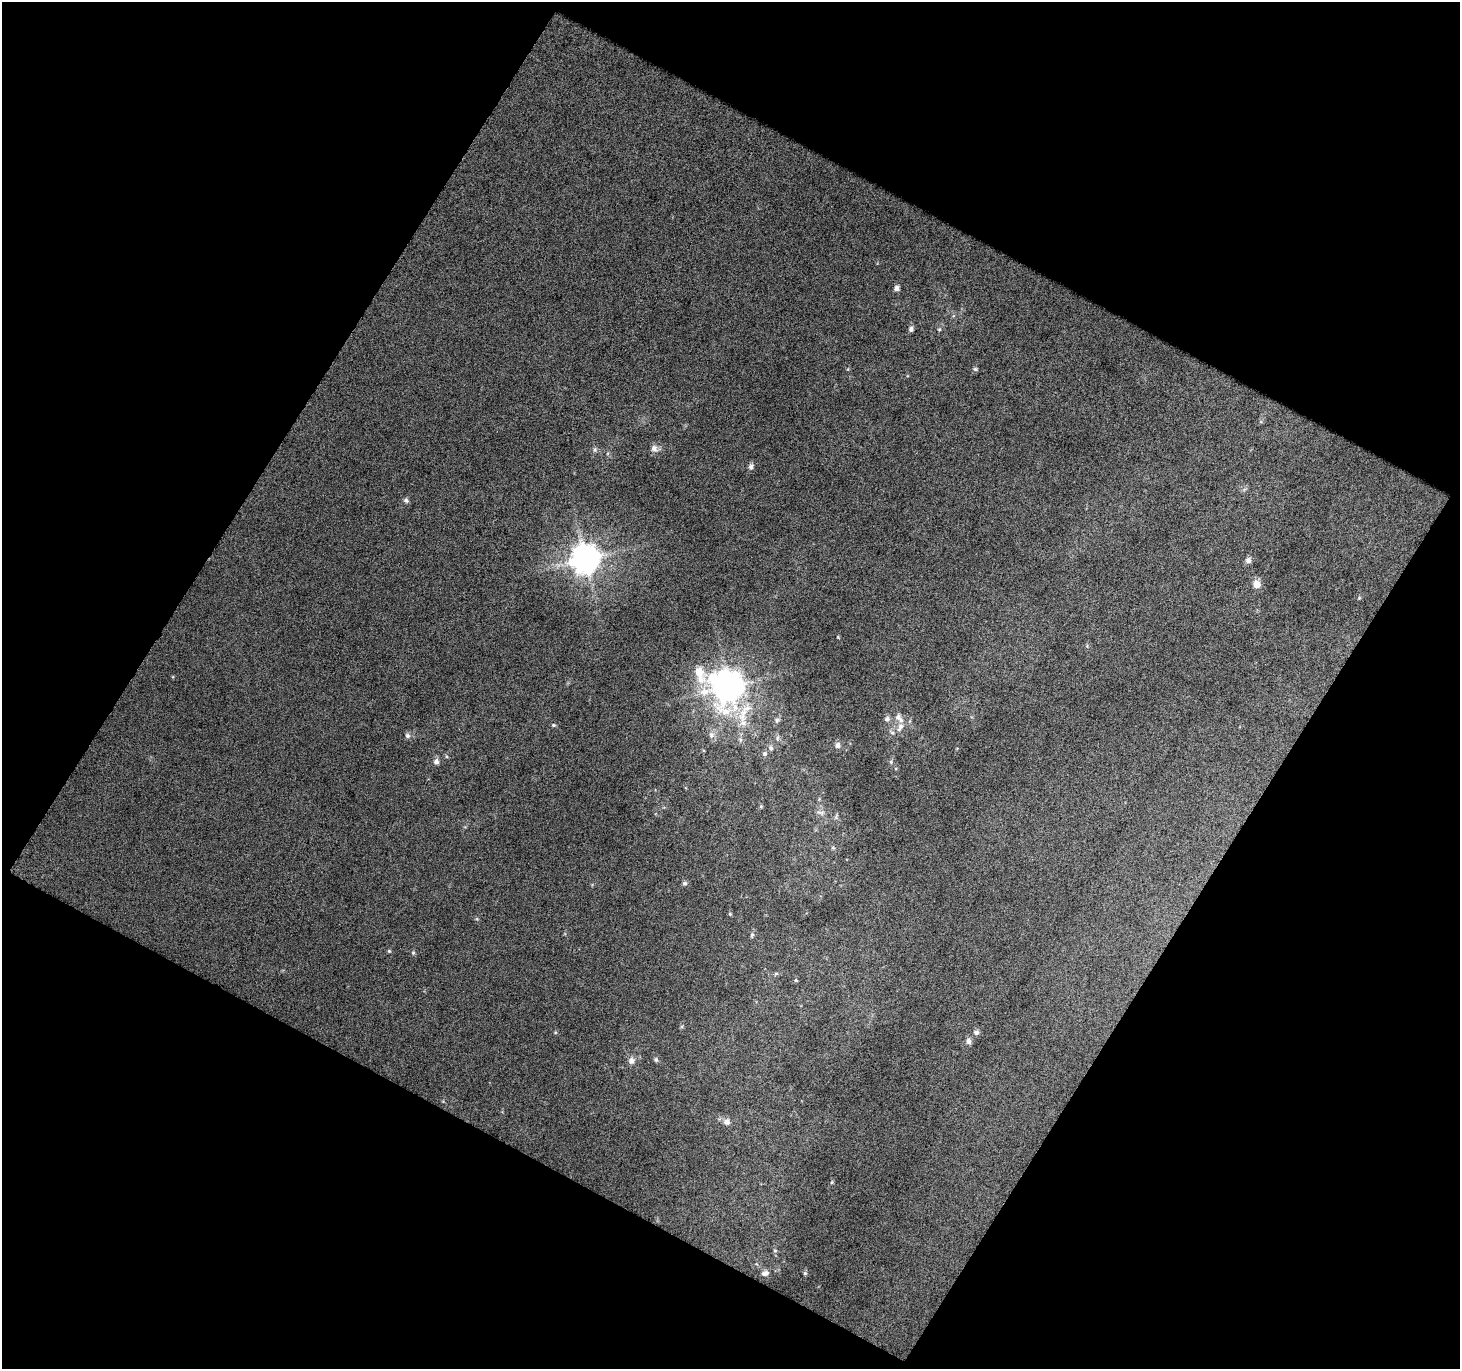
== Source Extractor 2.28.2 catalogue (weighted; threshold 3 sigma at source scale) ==
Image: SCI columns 2-1459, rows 53-1419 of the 1460 x 1478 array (HDU 1 of 3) = the unmasked area's bounding box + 8 px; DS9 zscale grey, full resolution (1 PNG px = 1 image px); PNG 1462 x 1371 px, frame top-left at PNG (2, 2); no overlay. Shown black and unused: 48% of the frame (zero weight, under 12 of 24 exposures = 2% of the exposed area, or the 3 px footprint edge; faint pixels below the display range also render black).
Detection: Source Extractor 2.28.2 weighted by HDU 2 'WHT'. Background 0.0516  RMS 0.076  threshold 0.312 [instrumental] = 3 sigma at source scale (4.09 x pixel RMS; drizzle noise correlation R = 1.36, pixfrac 0.8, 0.0396/0.0396 arcsec/px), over >= 5 px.
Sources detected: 46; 2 inside a brighter listed object's ellipse — not listed separately; the other 44 listed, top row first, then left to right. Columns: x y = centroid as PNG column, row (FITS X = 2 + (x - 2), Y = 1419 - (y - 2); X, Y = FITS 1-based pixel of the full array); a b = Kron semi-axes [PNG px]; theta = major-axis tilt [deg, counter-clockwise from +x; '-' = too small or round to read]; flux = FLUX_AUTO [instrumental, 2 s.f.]
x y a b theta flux
896 288 6 5 - 27
911 329 6 6 - 19
939 329 5 3 - 7.1
975 369 5 5 - 12
654 448 10 8 -50 36
595 450 7 5 84 14
751 467 8 6 72 22
406 500 7 6 - 17
585 559 9 9 - 11000
1248 560 8 7 - 25
1257 584 10 9 - 56
1359 598 5 4 - 7.6
729 686 14 11 -25 10000
898 717 9 8 - 31
887 719 7 6 - 22
777 720 9 6 71 19
553 725 6 5 - 10
900 727 15 7 66 45
711 735 9 8 - 33
407 736 7 6 - 20
838 745 7 7 - 28
771 748 7 6 - 21
765 754 6 6 - 18
446 756 5 3 - 7.8
436 761 7 7 - 25
891 762 6 5 - 12
820 812 13 6 -12 27
833 848 6 4 -18 9.1
685 883 6 6 - 15
730 914 5 4 - 7.7
752 935 6 5 - 12
389 951 5 4 - 8.2
413 953 5 5 - 10
776 973 6 4 1 10
796 980 5 4 - 8.6
976 1032 7 7 - 21
968 1041 7 6 - 27
656 1060 7 5 -69 13
631 1061 9 8 - 34
727 1122 9 8 - 35
832 1182 5 4 - 7.8
775 1251 6 4 0 8.8
765 1273 11 7 14 31
805 1273 5 5 - 9.8